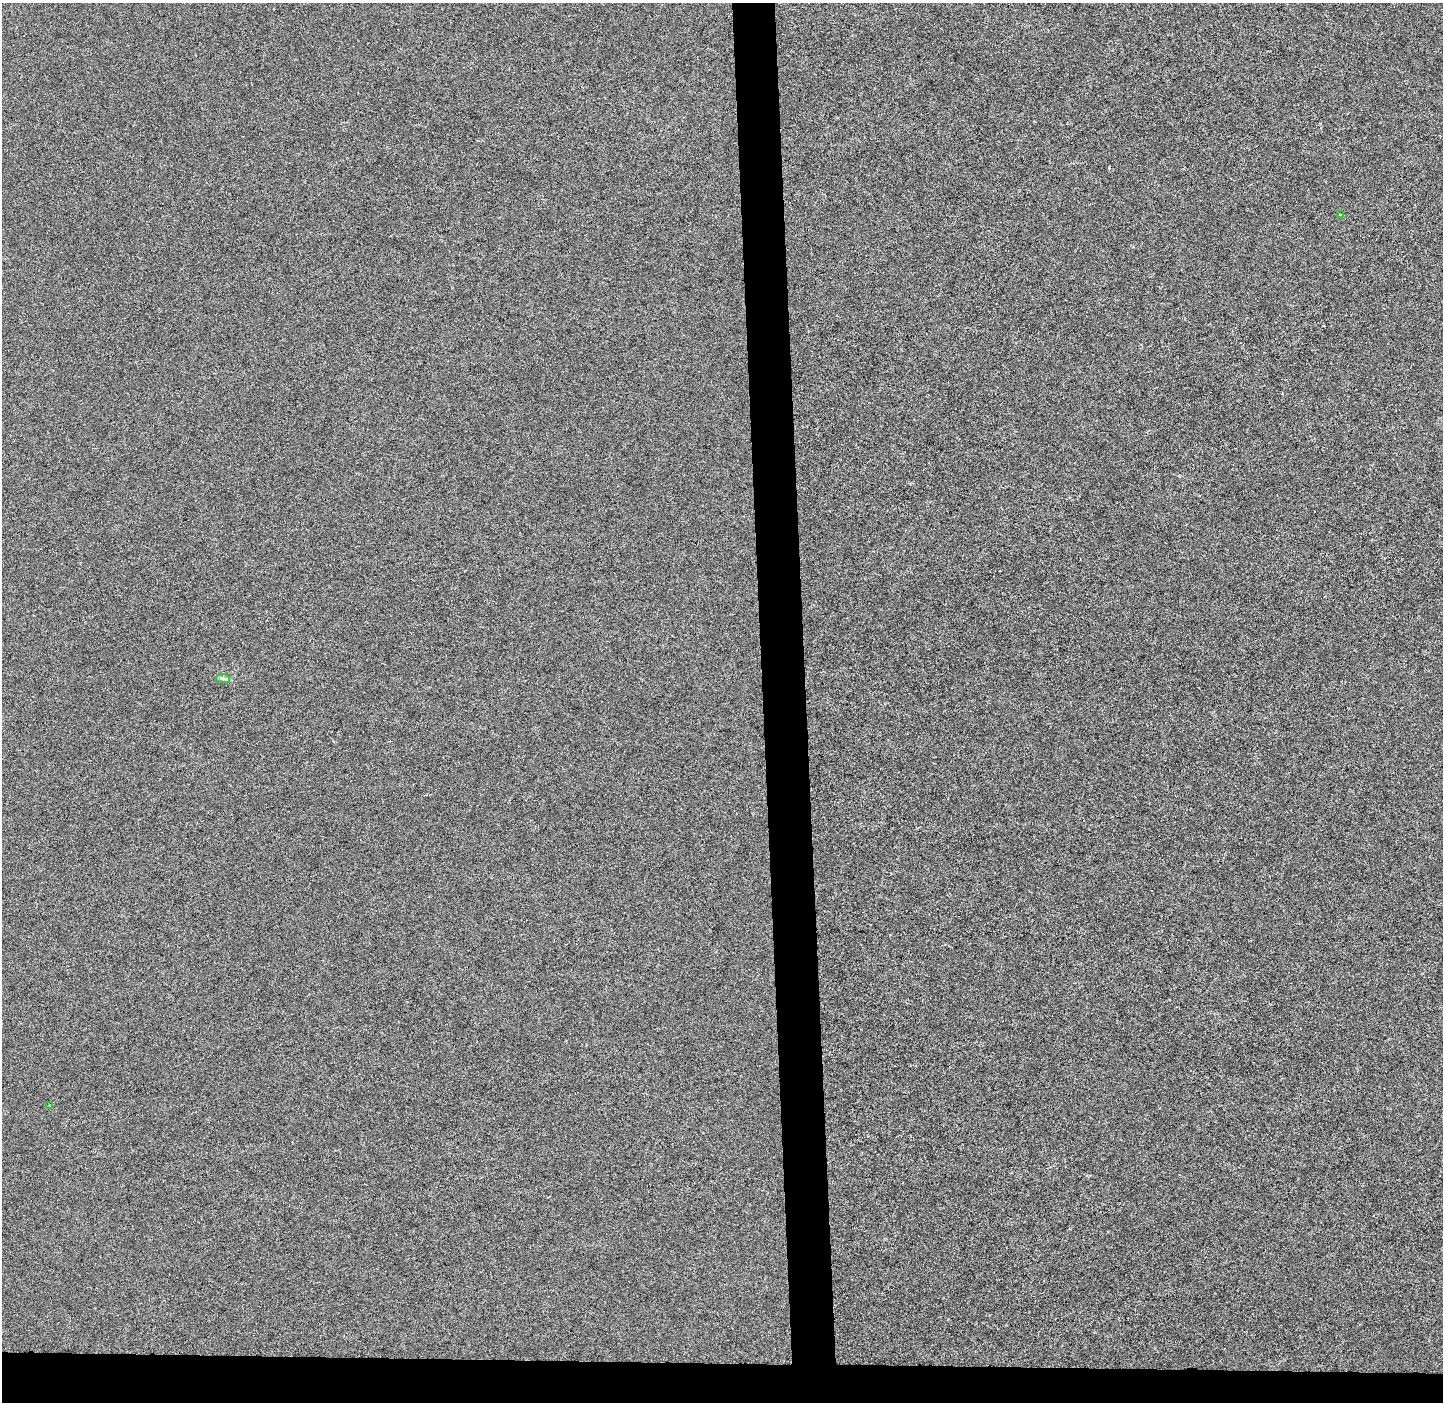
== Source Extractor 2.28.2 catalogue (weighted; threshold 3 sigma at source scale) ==
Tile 8 of 3 x 3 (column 2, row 3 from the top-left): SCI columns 1512-2952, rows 7-1406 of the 4465 x 4207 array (HDU 1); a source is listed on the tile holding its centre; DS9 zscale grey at full resolution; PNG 1445 x 1404 px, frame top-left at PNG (2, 3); each listed source drawn as its Kron ellipse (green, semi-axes under 4 px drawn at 4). Shown black and unused: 6% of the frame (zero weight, under 3 of 6 exposures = <1% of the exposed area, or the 3 px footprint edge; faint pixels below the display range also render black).
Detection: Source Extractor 2.28.2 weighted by HDU 2 'WHT'; one run over the whole footprint, this tile lists its part. Background -1.97e-04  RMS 0.0024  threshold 0.00975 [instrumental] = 3 sigma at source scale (4.09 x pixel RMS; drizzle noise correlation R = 1.36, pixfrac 0.8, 0.0396/0.0396 arcsec/px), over >= 5 px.
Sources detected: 3; all 3 listed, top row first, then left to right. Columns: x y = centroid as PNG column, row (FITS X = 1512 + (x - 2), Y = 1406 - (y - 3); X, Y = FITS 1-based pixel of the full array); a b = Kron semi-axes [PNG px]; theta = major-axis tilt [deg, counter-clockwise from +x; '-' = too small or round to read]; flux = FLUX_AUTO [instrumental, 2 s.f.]
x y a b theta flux
1340 214 3 3 - 0.35
223 678 7 4 -2 0.47
50 1105 4 3 - 0.21